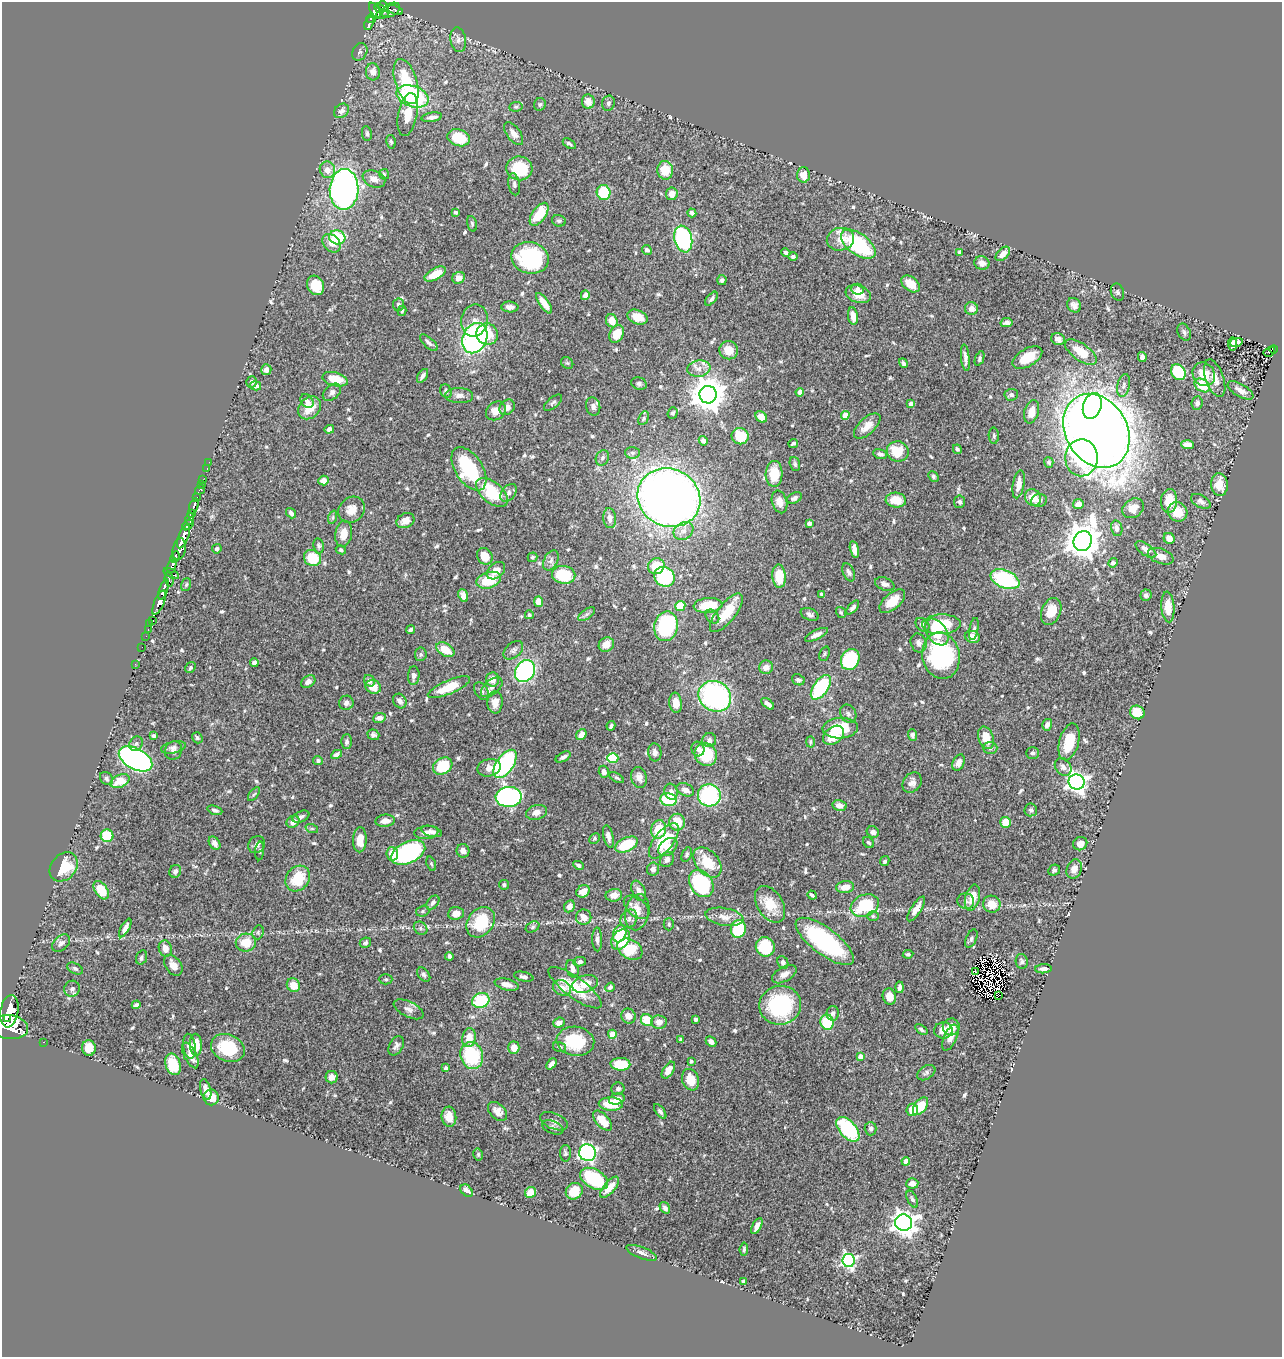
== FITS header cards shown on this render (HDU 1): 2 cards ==
NAXIS1  =                 1280
NAXIS2  =                 1355

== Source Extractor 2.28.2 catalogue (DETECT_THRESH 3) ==
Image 1280 x 1355 px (HDU 1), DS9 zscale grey, 1 PNG px = 1 image px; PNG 1284 x 1359 px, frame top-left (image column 1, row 1355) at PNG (2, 2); each listed source drawn as its Kron ellipse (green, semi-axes under 4 px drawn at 4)
Background 0.601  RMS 0.025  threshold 0.0739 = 3 sigma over >= 5 px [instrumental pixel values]
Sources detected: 656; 7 with non-positive FLUX_AUTO (blend fragments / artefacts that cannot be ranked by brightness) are neither listed nor drawn; of the other 649, the 500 brightest by FLUX_AUTO listed and drawn (149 fainter detections omitted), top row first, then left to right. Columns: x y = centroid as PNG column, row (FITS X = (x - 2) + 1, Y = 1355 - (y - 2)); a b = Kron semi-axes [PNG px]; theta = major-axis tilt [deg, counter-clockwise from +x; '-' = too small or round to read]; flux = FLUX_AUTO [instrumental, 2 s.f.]
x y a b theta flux
383 6 5 4 - 260
380 8 6 4 -41 260
391 10 10 6 28 130
395 10 8 4 -18 44
375 11 9 4 -58 320
382 14 6 4 3 22
371 19 4 3 - 140
369 23 7 3 68 89
458 40 12 7 -82 8
360 52 9 7 62 4.6
373 72 8 7 - 11
406 81 23 11 -72 72
413 96 16 10 -18 170
588 102 7 6 - 14
608 103 7 6 - 4.5
540 104 6 5 - 3.5
516 107 7 5 8 3.2
341 111 8 6 40 7
408 114 22 9 79 31
432 117 10 4 8 7
367 133 7 5 -82 3.6
514 134 13 7 -54 12
459 138 11 8 -17 61
391 142 7 4 -79 2.8
569 144 7 3 -34 3.5
519 168 13 12 - 72
327 170 8 7 - 13
665 170 9 8 - 33
384 174 5 5 - 2.7
803 175 7 6 - 19
374 179 12 8 -23 13
514 184 11 5 -81 5.4
344 189 20 14 87 600
604 192 8 7 - 72
672 194 6 6 - 13
456 212 4 3 - 3.6
692 213 4 4 - 4.5
539 214 13 6 55 49
559 221 7 5 -21 3.6
472 224 8 4 -74 2.8
337 237 8 7 - 94
683 239 13 9 -78 290
840 239 14 11 12 21
332 243 10 8 -47 15
858 244 20 10 -36 160
647 250 5 4 - 4.6
786 252 5 4 - 3.9
960 252 4 3 - 4.1
1003 254 9 5 44 14
793 257 5 4 - 3.5
530 258 19 15 -13 150
982 263 8 6 -15 12
435 274 11 5 29 28
459 278 6 5 - 13
722 280 5 4 - 4.5
910 284 10 7 -39 27
316 285 10 8 -62 36
857 289 6 5 - 5.7
1117 292 9 6 -70 4.1
858 294 13 8 -19 24
585 295 5 4 - 8.6
712 299 8 4 49 4.8
544 303 12 5 -56 18
398 305 6 5 - 4.6
1074 305 8 6 -56 7.9
510 307 8 5 -4 9.3
971 308 6 6 - 9.8
402 311 5 4 - 3
853 316 9 5 -81 14
637 317 10 7 -23 23
474 320 16 13 79 20
612 321 7 5 -64 22
1007 323 6 4 12 5.6
1184 332 9 6 -63 4.3
487 334 11 10 - 37
617 334 9 7 63 30
475 338 16 12 65 340
1058 339 7 5 -24 7.8
1236 342 7 3 12 9.9
429 343 11 5 -42 5.8
1233 344 6 4 -83 8.6
1273 349 4 3 - 27
729 350 9 9 - 24
1081 352 18 8 -36 38
1269 352 6 4 31 21
1142 357 5 4 - 8.1
965 358 13 4 -84 8.5
980 358 8 4 68 3
1027 358 16 9 31 40
567 363 6 5 - 2.9
903 363 5 3 - 3.5
699 369 11 8 9 12
266 370 5 5 - 7.9
1178 372 8 6 -57 89
1204 374 12 11 - 29
422 376 8 4 58 6.3
1215 378 19 9 -71 17
335 379 13 6 -14 34
252 382 5 5 - 3.9
639 383 8 6 -21 4.2
1124 385 11 6 77 6.1
1202 385 8 6 -35 54
256 386 5 4 - 8.5
1240 390 14 6 -31 12
446 391 7 5 -58 4.8
332 392 10 7 41 7.6
800 392 4 4 - 18
708 395 8 8 - 3900
1011 395 7 6 - 4.9
459 396 14 7 -2 9
307 401 7 5 -48 5.3
553 403 11 5 40 4
1197 403 7 5 83 5
911 404 4 4 - 9.1
1092 406 13 9 72 200
507 407 8 7 - 9.5
593 407 9 7 -74 6.8
310 408 13 10 44 30
496 411 10 8 39 17
1032 412 12 7 74 19
673 413 6 5 - 3.2
845 415 4 4 - 34
761 417 6 5 - 18
643 418 7 4 62 3.3
867 426 16 8 43 20
329 429 5 4 - 6.9
1096 431 39 30 -59 3900
740 436 8 8 - 57
994 436 8 5 -87 3.2
703 441 5 4 - 5.5
793 443 5 3 - 3.3
1187 445 6 4 -3 13
957 449 5 3 - 3.1
898 451 11 10 - 44
632 453 7 6 - 4
880 454 7 4 -18 4.8
602 458 8 6 63 4.7
1081 458 18 16 89 100
209 462 2 2 - 3
1049 462 5 4 - 3
795 464 7 5 -72 3.6
207 469 2 2 - 5.7
469 469 24 13 -57 120
774 474 13 8 88 32
933 477 6 4 -48 3.2
203 480 2 2 - 7.4
323 481 5 5 - 11
201 484 3 2 - 6.5
1019 484 14 6 80 17
1219 485 11 8 -84 23
200 490 5 3 - 41
492 493 19 10 -40 69
508 493 10 6 52 7.7
197 498 3 3 - 92
669 498 32 28 -26 1600
794 498 8 5 26 6.1
1033 498 9 8 - 25
896 500 10 7 -5 29
1039 500 8 6 11 4.9
1169 501 12 8 86 37
1201 501 11 6 -29 6.8
780 502 11 7 -74 15
960 502 6 5 - 4.5
1078 504 5 5 - 13
194 506 8 3 71 210
1133 508 11 9 36 21
351 510 14 12 45 18
1178 512 10 9 - 29
291 513 6 4 -52 5.7
191 514 4 3 - 290
333 517 7 4 72 2.7
610 518 10 6 -84 8.4
190 519 6 3 80 660
405 521 9 7 26 14
809 523 4 3 - 7.6
188 525 6 4 38 490
1117 528 8 5 -77 8.8
683 531 10 8 32 11
344 534 13 8 80 18
183 537 12 5 67 1600
1169 538 6 5 - 12
1083 541 10 9 - 3900
319 546 7 5 -79 3.4
179 549 11 6 78 490
217 549 5 4 - 3.7
341 550 5 4 - 3
854 550 8 4 -77 11
1146 550 12 5 -35 13
485 556 9 7 -55 23
1161 556 13 7 -20 13
175 557 6 3 67 200
532 557 5 4 - 3.3
312 558 9 7 -35 61
551 560 11 7 63 6.6
1113 563 5 4 - 4.6
656 566 8 8 - 38
172 567 7 4 71 560
496 571 10 7 41 15
849 572 9 5 -66 6.2
171 573 8 3 -29 170
564 575 12 9 -9 80
779 576 11 6 -86 42
665 577 11 9 -35 130
169 579 7 3 -80 210
1005 579 15 8 -23 150
489 580 13 8 17 43
885 584 10 6 -20 6.4
186 585 7 5 72 2.7
164 589 11 4 72 990
822 594 4 3 - 3
1146 595 5 5 - 5.7
463 596 7 4 -69 9.8
892 601 15 8 41 31
539 602 5 4 - 16
159 603 13 5 66 930
708 605 14 7 4 47
680 606 5 5 - 32
1168 607 15 6 -86 29
853 608 8 4 49 4.9
1051 611 14 9 68 28
841 612 6 5 - 2.9
726 613 23 9 51 40
587 614 10 5 35 4.5
810 614 9 6 -23 5
529 615 4 4 - 3.1
712 617 8 5 -46 4.4
153 620 3 3 - 16
150 624 4 3 - 24
941 624 19 10 2 61
922 625 8 6 -46 7.1
666 626 15 12 78 180
148 629 3 2 - 12
974 629 11 4 79 4.2
411 630 4 3 - 4.6
937 632 15 9 -54 33
816 635 12 4 26 8.8
146 636 2 2 - 6.9
972 637 8 6 -17 15
918 643 10 7 -70 8
606 644 8 7 - 18
142 647 2 2 - 6.8
445 650 10 6 -30 30
513 650 11 7 40 6.6
421 654 7 6 - 3.4
824 654 7 5 68 2.8
941 656 23 18 -79 230
850 659 11 9 61 110
254 663 4 4 - 5.8
135 664 2 2 - 4.1
190 667 6 4 57 3.7
766 667 7 6 - 12
525 671 11 9 57 280
414 676 9 6 86 7.3
493 679 7 6 - 14
798 680 6 5 - 4.4
369 681 6 5 - 5.9
308 682 8 5 32 8.3
373 687 8 7 - 22
449 687 22 7 23 46
492 687 13 7 40 9.6
821 687 14 7 55 140
481 691 9 6 -57 5.3
715 696 17 15 -31 330
400 701 8 6 -55 7.9
495 702 11 7 88 18
346 703 7 7 - 6.1
676 703 10 6 -83 18
768 704 7 4 -39 7.7
1137 712 7 6 - 30
848 714 9 7 -58 6.4
379 718 6 5 - 8
1047 725 6 5 - 7.6
611 726 5 3 - 3.6
840 728 18 10 4 69
373 735 6 5 - 4.5
581 735 6 4 51 12
833 735 12 8 38 40
912 735 6 4 -88 3.9
153 736 4 3 - 3.4
197 738 6 5 - 3.5
986 738 11 7 -72 31
709 740 7 7 - 6.3
347 742 7 5 89 4.8
810 742 6 4 89 3
1069 742 19 9 75 46
136 744 7 6 - 4.8
173 747 12 6 12 6.9
990 748 7 6 - 4.3
698 749 7 6 - 7.1
173 751 9 8 - 7.2
655 752 9 6 -84 6.9
1033 753 6 6 - 5
337 754 6 4 28 5.8
706 754 12 10 -59 70
563 757 8 4 28 4.9
613 758 5 5 - 89
136 759 18 10 -29 590
318 761 5 4 - 3
959 763 8 5 66 11
505 764 16 8 55 220
443 766 10 8 31 70
1063 767 10 7 -53 8.8
489 768 12 8 13 11
604 772 6 5 - 6.9
639 777 10 7 -77 12
106 778 7 5 -46 3.9
617 778 8 4 -30 2.7
120 781 10 6 25 34
912 782 11 8 53 9.8
1077 782 8 7 - 870
685 790 9 6 -25 9.8
671 792 8 6 -73 7.9
254 794 8 4 53 2.8
709 795 11 11 - 170
509 797 13 10 2 350
669 800 8 6 -10 78
840 805 7 5 -14 11
215 810 8 4 -19 4.1
1031 810 6 6 - 3.7
536 812 10 7 15 11
301 817 9 5 24 4.9
385 821 10 6 5 13
293 822 7 5 37 11
677 822 8 7 - 33
1006 822 5 5 - 25
312 829 6 4 -19 2.7
659 829 9 7 76 39
432 831 10 5 -16 6.2
873 832 6 5 - 6.1
426 833 12 6 5 9.5
107 836 6 6 - 56
608 836 11 5 -77 8.6
595 838 6 4 46 3
360 840 12 7 88 20
664 841 21 9 53 74
215 843 7 5 -56 9.3
869 843 6 5 - 3.3
1080 844 7 6 - 11
257 845 9 7 50 6.8
626 845 12 6 26 65
668 847 11 7 40 18
260 851 9 4 85 3.3
463 851 7 6 - 9.8
408 852 18 10 25 240
392 854 7 6 - 23
687 855 7 4 67 3.1
667 859 8 6 55 7.3
885 861 5 4 - 3.5
707 862 17 11 -51 45
431 864 7 4 -70 2.9
579 865 6 4 -27 4.4
64 867 16 12 50 53
653 869 6 6 - 7.2
1074 869 10 7 68 12
1054 870 6 5 - 3.3
175 871 6 5 - 4.9
298 879 14 11 53 56
701 884 14 11 -55 150
504 885 5 5 - 3.2
845 887 9 6 7 18
101 890 10 6 -57 40
583 891 7 5 34 16
639 891 11 6 -66 8.6
614 895 8 6 11 16
812 895 5 3 - 3.2
972 898 13 7 75 28
966 901 8 8 - 6.3
433 903 8 5 50 6.5
770 904 20 12 -58 36
992 904 9 8 - 26
569 906 6 5 - 12
865 906 15 10 22 93
637 907 15 9 -41 14
916 909 14 5 57 14
423 911 7 5 18 3.2
637 912 18 12 78 22
456 913 8 6 6 14
873 916 6 5 - 3.2
584 917 8 7 - 18
724 917 19 9 -9 18
629 919 10 8 57 7.8
481 922 16 12 52 73
669 924 6 5 - 3.2
532 927 7 5 28 3.5
125 928 10 4 60 8.2
420 928 7 6 - 3.9
738 929 9 7 82 87
258 932 7 5 70 3.2
620 934 9 6 71 37
597 939 12 5 -89 6
621 939 11 8 51 63
971 939 10 5 65 3.9
825 941 35 13 -37 200
61 943 10 7 44 7.4
246 943 10 9 - 36
365 943 6 5 - 3.2
765 947 10 9 - 83
165 949 8 6 -74 13
630 949 13 9 -31 60
908 954 5 4 - 3.4
449 956 4 3 - 4.5
141 957 7 5 72 4
1022 961 7 6 - 4.2
580 962 6 4 13 3.8
783 962 7 5 -63 5
173 965 11 7 -55 15
75 968 8 5 -26 3.6
572 969 9 6 -73 9.1
1043 969 8 4 4 7
975 972 3 2 - 3.3
784 974 13 7 29 11
424 975 8 5 -50 4
524 977 10 4 -12 5
386 979 7 5 -1 3
507 984 12 5 -14 9.6
585 984 13 8 18 21
293 985 7 6 - 23
610 987 5 4 - 3.7
900 987 6 3 86 5.9
562 988 9 7 -27 12
575 988 32 10 -36 52
72 989 8 7 - 5.7
999 995 3 2 - 4.4
889 996 8 6 -74 17
481 1000 9 7 26 88
136 1005 4 4 - 3.5
780 1005 21 19 10 150
409 1009 16 7 -26 9.3
9 1011 16 9 81 3000
833 1013 7 6 - 6.6
628 1016 8 7 - 13
7 1019 3 2 - 760
696 1019 4 3 - 3.6
647 1020 6 5 - 44
659 1022 8 6 -6 12
827 1022 7 6 - 60
559 1023 6 5 - 8.8
9 1027 19 12 -8 4000
951 1027 8 8 - 17
921 1029 7 4 -36 3.6
943 1030 9 8 - 16
612 1034 4 4 - 32
469 1038 9 6 79 24
950 1038 14 6 66 12
681 1040 4 4 - 4
575 1041 19 14 -8 77
43 1042 3 2 - 12
711 1042 6 4 -42 8
196 1045 11 6 -87 32
189 1046 12 6 -83 10
396 1046 10 6 62 6.8
560 1047 7 5 -13 3.4
89 1048 7 7 - 24
228 1048 17 13 -24 66
514 1048 6 5 - 15
190 1055 14 6 -64 14
472 1056 14 11 -73 110
861 1057 4 4 - 16
691 1061 4 3 - 2.9
173 1064 11 7 -72 46
551 1064 6 4 48 7.7
620 1064 10 6 -2 47
446 1068 4 3 - 4.5
668 1070 9 5 57 15
926 1073 10 6 34 5.2
332 1077 6 6 - 9.7
690 1080 11 8 -71 30
618 1089 6 6 - 4.2
206 1090 11 5 -75 10
211 1097 8 7 - 20
617 1099 8 5 16 13
611 1104 12 6 -2 49
920 1106 10 6 53 38
912 1110 6 6 - 23
498 1111 11 7 -44 12
660 1111 8 4 -52 4.2
449 1117 10 7 -85 18
554 1121 14 8 -23 8.5
602 1121 12 6 -48 27
553 1127 11 6 -22 5.6
848 1129 15 8 -49 130
871 1129 7 6 - 4.8
565 1153 8 5 89 3.2
588 1153 8 8 - 440
478 1154 6 4 -78 2.9
906 1161 4 4 - 17
594 1179 15 9 -29 120
912 1183 6 5 - 10
610 1187 13 5 49 22
467 1191 7 5 -46 8
574 1191 9 8 - 30
530 1192 6 5 - 22
912 1199 9 5 -63 3.5
665 1208 6 4 -54 5.2
903 1223 8 8 - 1400
757 1226 9 4 62 10
744 1249 7 4 85 3.3
641 1253 16 5 -21 7.4
849 1260 6 6 - 370
744 1281 4 3 - 4.6
At the frame edge (FLAGS 8, measured only in part): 1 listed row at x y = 9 1027
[149 fainter detections neither listed nor drawn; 7 non-positive-flux detections neither listed nor drawn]